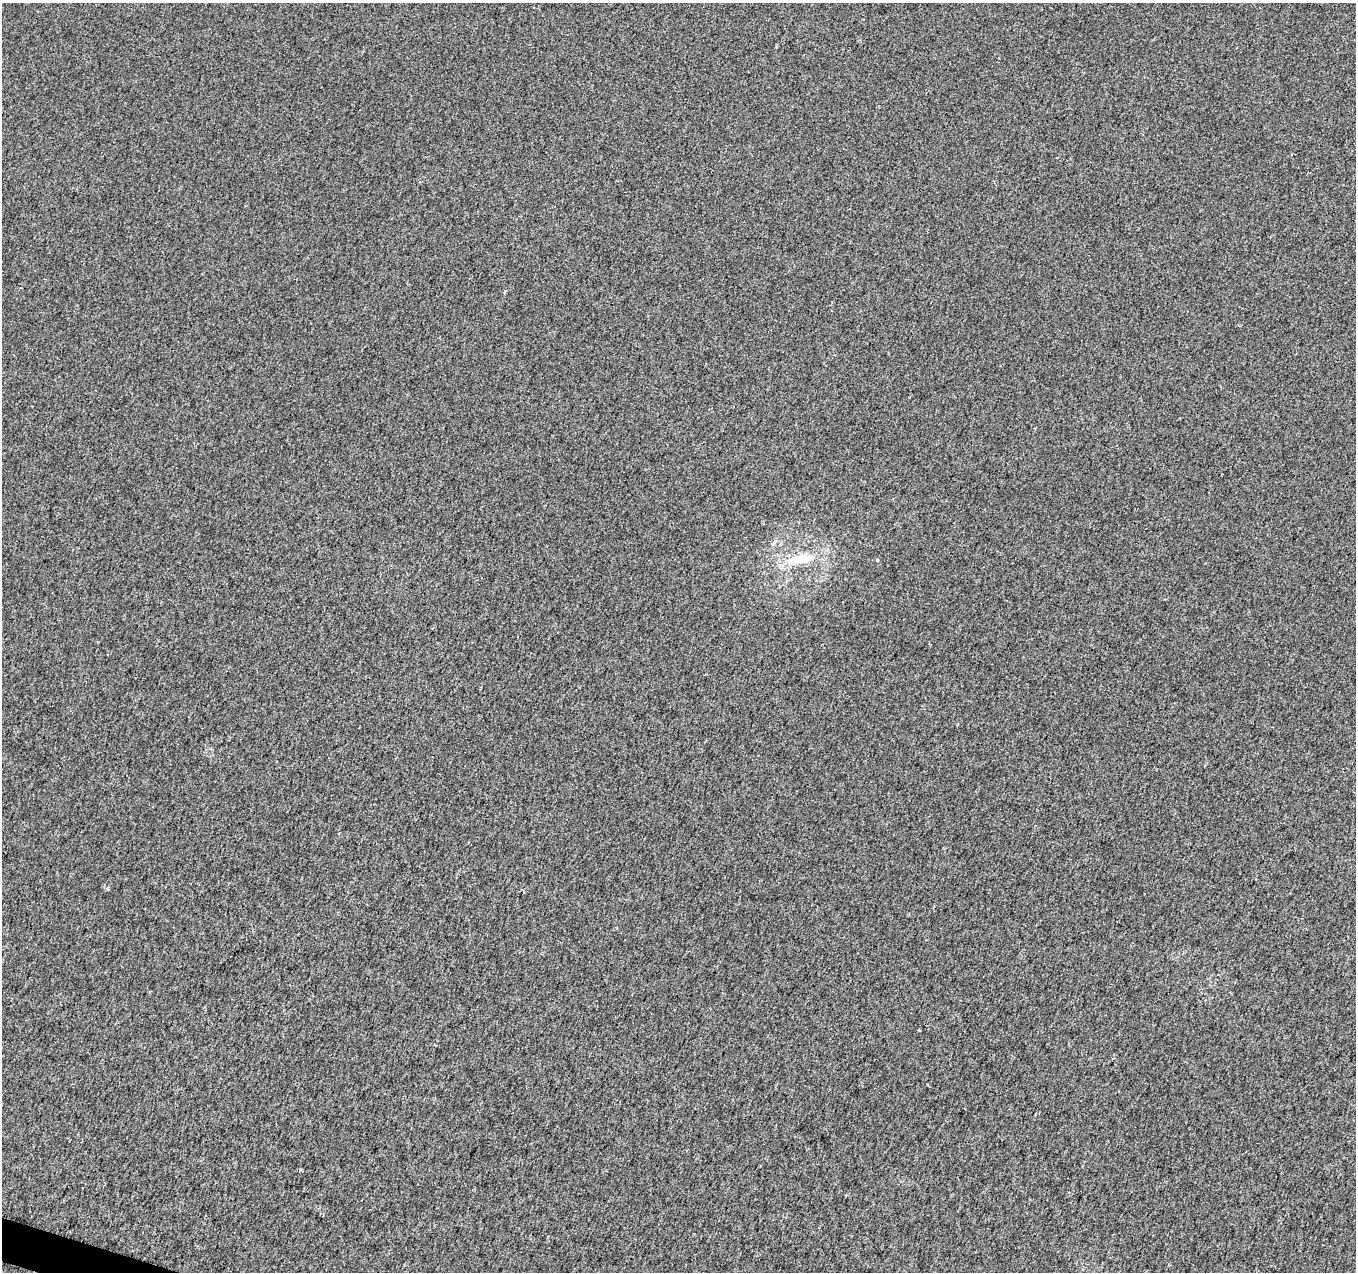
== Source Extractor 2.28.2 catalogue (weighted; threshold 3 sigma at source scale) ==
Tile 7 of 4 x 4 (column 3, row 2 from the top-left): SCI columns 2719-4072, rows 2755-4024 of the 5441 x 5596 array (HDU 1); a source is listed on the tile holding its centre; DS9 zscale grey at full resolution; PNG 1358 x 1274 px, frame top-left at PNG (2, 3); no overlay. Shown black and unused: <1% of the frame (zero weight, under 2 of 3 exposures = <1% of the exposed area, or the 3 px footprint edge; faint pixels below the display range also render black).
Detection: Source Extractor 2.28.2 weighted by HDU 2 'WHT'; one run over the whole footprint, this tile lists its part. Background 0.0146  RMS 0.01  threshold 0.0459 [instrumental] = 3 sigma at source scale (4.5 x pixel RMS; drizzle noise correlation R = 1.50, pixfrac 1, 0.0396/0.0396 arcsec/px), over >= 5 px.
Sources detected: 3; all 3 listed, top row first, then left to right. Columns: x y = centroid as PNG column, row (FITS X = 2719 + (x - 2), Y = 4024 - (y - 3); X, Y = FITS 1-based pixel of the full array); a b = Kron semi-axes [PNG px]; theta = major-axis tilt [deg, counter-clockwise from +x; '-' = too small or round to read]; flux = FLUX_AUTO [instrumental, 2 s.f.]
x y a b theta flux
774 543 7 4 70 1.7
800 559 42 11 10 32
877 560 4 3 - 0.9